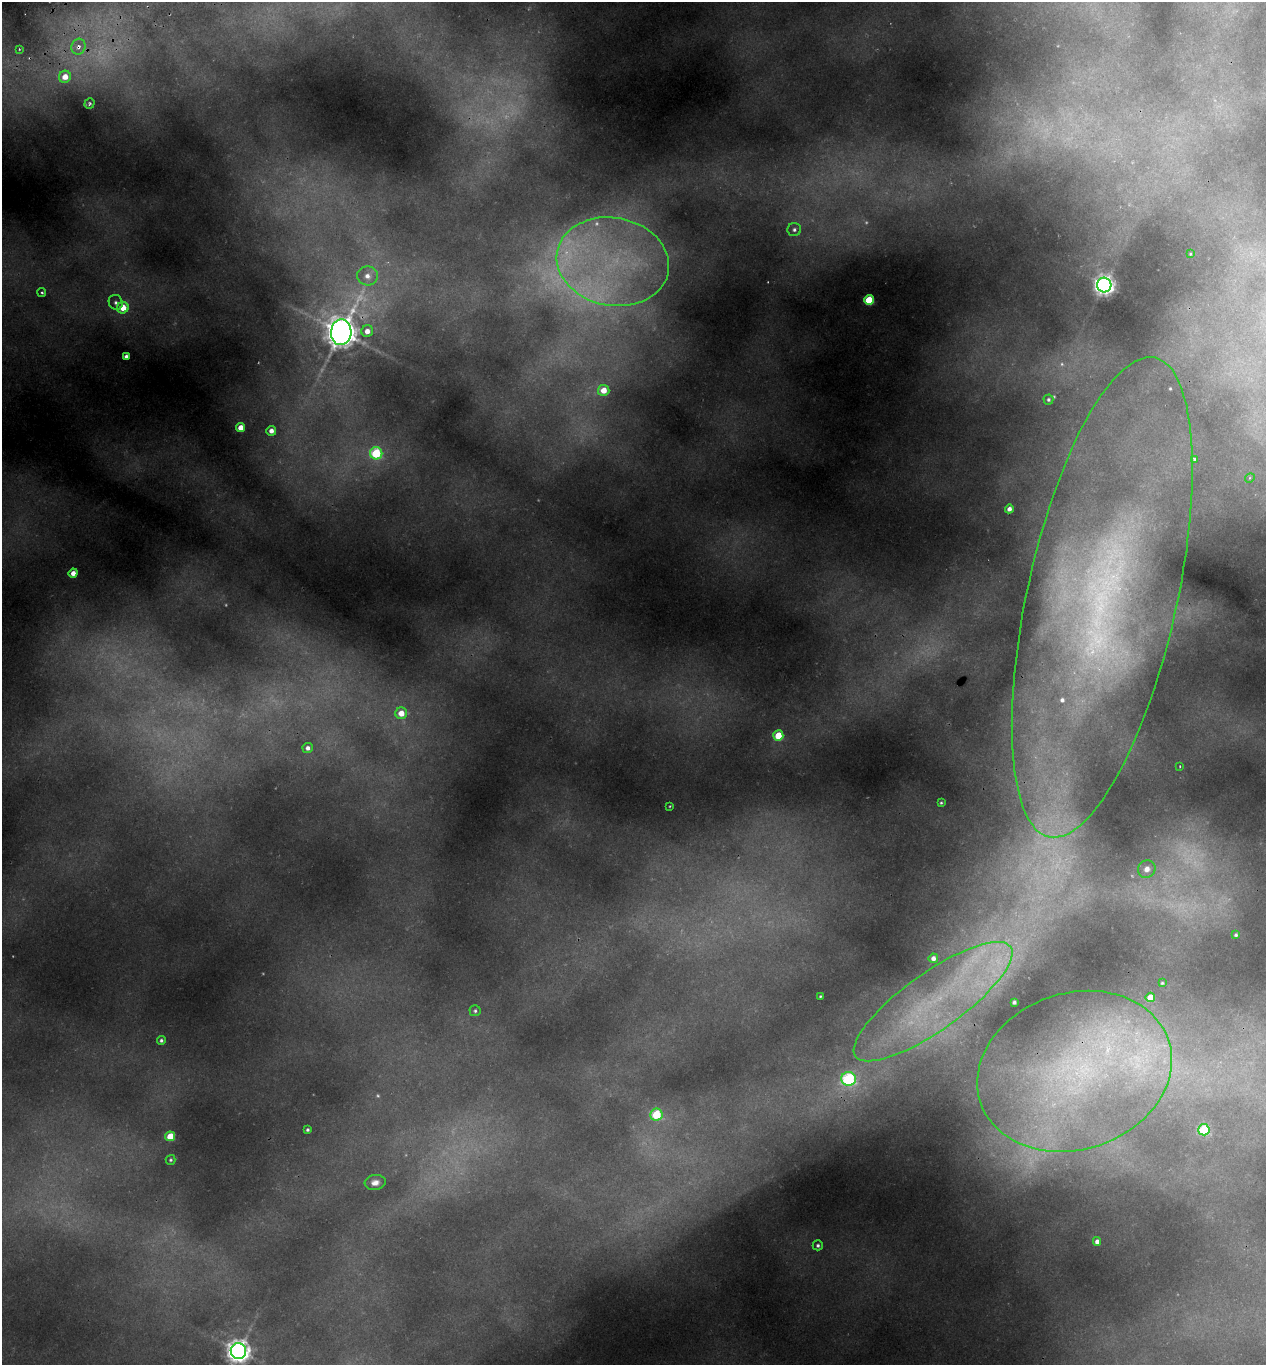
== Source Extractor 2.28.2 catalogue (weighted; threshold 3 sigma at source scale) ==
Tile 11 of 4 x 4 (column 3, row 3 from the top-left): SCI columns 2658-3921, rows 1424-2786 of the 5366 x 5570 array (HDU 1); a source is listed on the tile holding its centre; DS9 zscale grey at full resolution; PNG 1268 x 1367 px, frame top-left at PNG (2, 2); each listed source drawn as its Kron ellipse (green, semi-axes under 4 px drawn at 4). Shown black and unused: <1% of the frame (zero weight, under 2 of 3 exposures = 4% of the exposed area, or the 3 px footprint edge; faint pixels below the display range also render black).
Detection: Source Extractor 2.28.2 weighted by HDU 2 'WHT'; one run over the whole footprint, this tile lists its part. Background 0.146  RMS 0.007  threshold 0.0315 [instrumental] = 3 sigma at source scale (4.5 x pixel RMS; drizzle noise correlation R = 1.50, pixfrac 1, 0.0396/0.0396 arcsec/px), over >= 5 px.
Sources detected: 77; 19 too faint to see at this stretch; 1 cosmic-ray / hot-pixel residue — neither listed nor drawn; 4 inside a brighter listed object's ellipse — not listed separately; the other 53 listed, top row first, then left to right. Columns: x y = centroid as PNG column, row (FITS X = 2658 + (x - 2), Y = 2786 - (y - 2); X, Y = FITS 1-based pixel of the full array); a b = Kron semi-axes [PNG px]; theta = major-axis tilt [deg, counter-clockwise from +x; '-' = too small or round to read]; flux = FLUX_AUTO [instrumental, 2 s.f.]
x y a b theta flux
78 47 8 7 - 4.4
19 49 4 2 - 0.68
65 77 6 6 - 11
89 103 5 4 - 1.7
794 230 7 6 - 3
1190 254 3 3 - 0.66
613 262 56 44 -11 140
367 276 10 9 - 6.8
1104 285 7 7 - 520
42 292 4 4 - 1.5
869 300 5 5 - 37
116 302 8 7 - 2.7
123 308 6 5 - 17
367 331 6 5 - 6.9
341 332 13 10 84 1800
126 356 4 3 - 2.5
604 390 5 5 - 13
1048 399 5 5 - 1.6
241 427 4 4 - 9.9
271 431 5 5 - 5.6
376 453 6 6 - 61
1195 460 4 4 - 2.1
1250 478 5 4 - 1.4
1009 509 4 4 - 3.7
73 573 4 4 - 7.1
1102 597 245 75 77 550
401 713 6 6 - 12
778 736 5 5 - 25
308 748 5 5 - 3.8
1180 766 2 2 - 0.58
941 803 3 3 - 1
670 806 2 2 - 0.7
1147 869 9 8 - 6.8
1236 935 4 3 - 1.3
933 958 5 5 - 4
1162 983 3 3 - 0.83
820 996 3 2 - 0.79
1150 997 5 4 - 13
933 1002 95 28 35 160
1014 1002 4 4 - 1.4
475 1011 5 5 - 1.6
161 1040 4 4 - 1.8
1074 1071 99 78 18 230
849 1079 7 7 - 100
656 1115 6 6 - 48
308 1130 3 3 - 1.5
1204 1130 5 5 - 56
170 1136 5 5 - 23
171 1160 5 5 - 1.3
375 1182 10 7 7 5.8
1097 1241 4 4 - 3.9
818 1245 5 5 - 1.9
238 1351 8 7 - 810
Overlapping masked pixels (flux is a lower limit): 5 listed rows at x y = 78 47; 341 332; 1102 597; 933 1002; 1074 1071
Isophote crosses this tile's border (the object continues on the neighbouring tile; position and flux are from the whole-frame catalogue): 2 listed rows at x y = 1102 597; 238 1351